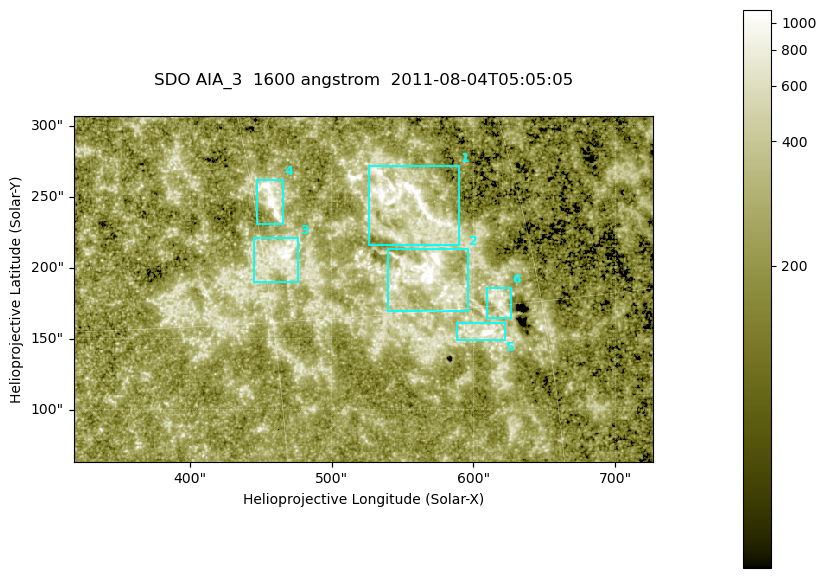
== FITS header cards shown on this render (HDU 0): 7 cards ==
TELESCOP= 'SDO     '           /
INSTRUME= 'AIA_3   '           /
WAVELNTH=                 1600 /
WAVEUNIT= 'angstrom'           /
DATE-OBS= '2011-08-04T05:05:05.119' /
CTYPE1  = 'HPLN-TAN'           /
CTYPE2  = 'HPLT-TAN'           /

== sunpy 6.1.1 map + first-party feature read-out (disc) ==
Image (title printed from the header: SDO AIA_3  1600 angstrom  2011-08-04T05:05:05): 670 x 401 px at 0.609 arcsec/px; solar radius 946 arcsec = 1552 px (partial field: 3.6% of the solar disc is inside the frame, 100% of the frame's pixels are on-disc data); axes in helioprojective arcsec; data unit not stated in the header (colour bar unlabelled)
Pointing: header CRPIX1/2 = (2047.81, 2050.03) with CRVAL1/2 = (0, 0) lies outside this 670 x 401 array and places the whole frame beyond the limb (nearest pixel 1.39 R_sun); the SolarSoft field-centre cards XCEN/YCEN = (522.2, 185.1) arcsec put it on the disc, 2043 arcsec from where CRPIX/CRVAL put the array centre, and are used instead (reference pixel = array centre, CRVAL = XCEN/YCEN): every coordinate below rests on XCEN/YCEN
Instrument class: DISC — disc imager (sunpy class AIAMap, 1600 A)
Bright regions (active regions / flare kernels): reference = the on-disc median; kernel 5 px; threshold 5 sigma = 353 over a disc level ~214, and >= 1.15x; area >= 268 px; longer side >= 5 px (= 3 arcsec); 6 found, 6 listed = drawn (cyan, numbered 1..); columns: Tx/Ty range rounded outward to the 2 arcsec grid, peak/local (2 s.f.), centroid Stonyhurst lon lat
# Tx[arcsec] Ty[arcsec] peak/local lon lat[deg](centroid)
1 526..590 216..272 7.3 +38 +20
2 540..596 168..214 8.3 +39 +16
3 444..478 190..222 5.4 +31 +18
4 446..466 230..262 10 +31 +20
5 588..622 148..162 11 +41 +14
6 608..628 164..186 4.4 +42 +15